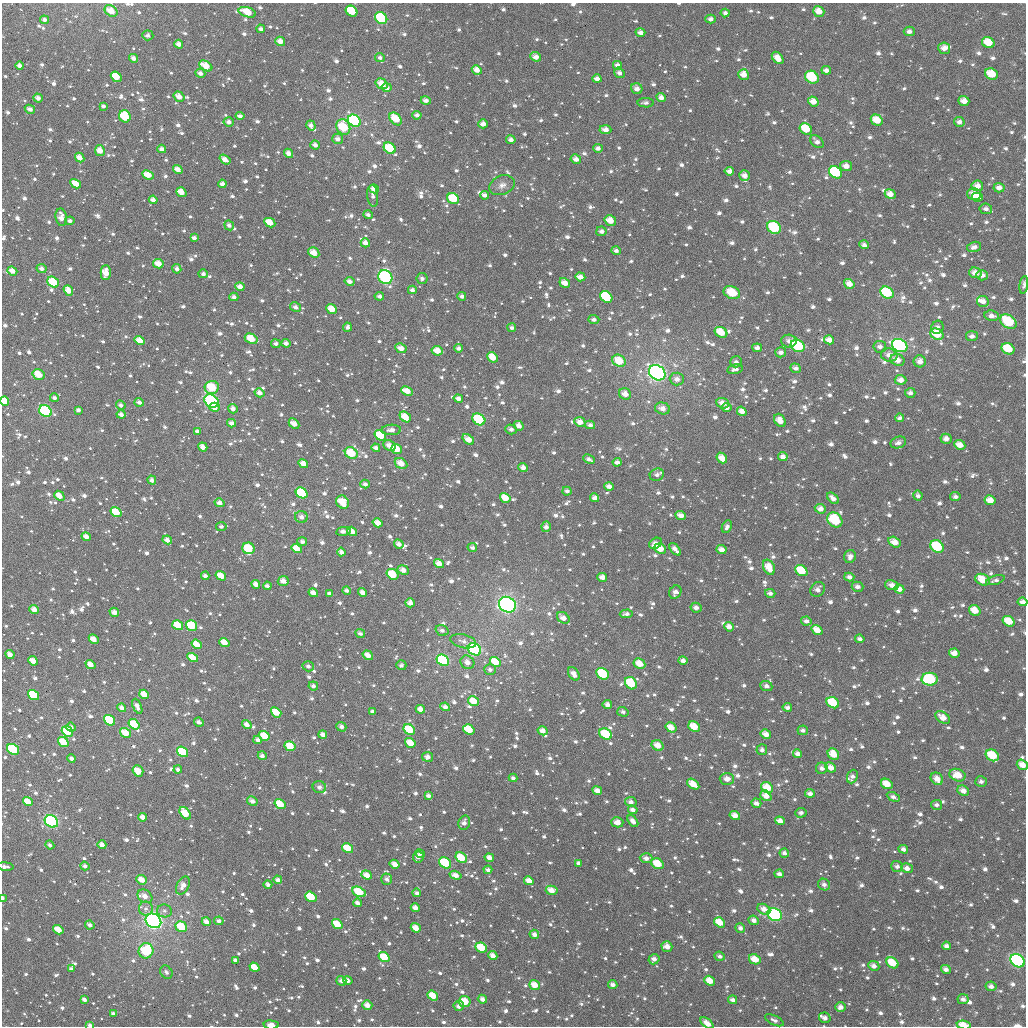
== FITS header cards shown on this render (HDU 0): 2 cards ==
NAXIS1  =                 1024
NAXIS2  =                 1024

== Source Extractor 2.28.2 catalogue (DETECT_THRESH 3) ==
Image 1024 x 1024 px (HDU 0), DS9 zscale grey, 1 PNG px = 1 image px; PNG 1028 x 1028 px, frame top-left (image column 1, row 1024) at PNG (2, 3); each listed source drawn as its Kron ellipse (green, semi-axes under 4 px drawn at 4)
Background 946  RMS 38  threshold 114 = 3 sigma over >= 5 px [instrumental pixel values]
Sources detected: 1647; of the 1647, the 500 brightest by FLUX_AUTO listed and drawn (1147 fainter detections omitted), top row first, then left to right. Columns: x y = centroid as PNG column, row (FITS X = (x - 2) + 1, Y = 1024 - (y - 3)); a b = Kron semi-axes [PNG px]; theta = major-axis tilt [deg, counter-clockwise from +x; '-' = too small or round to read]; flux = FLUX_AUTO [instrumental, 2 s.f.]
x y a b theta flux
111 11 7 5 -36 41000
352 11 6 5 - 100000
819 11 6 5 - 30000
247 12 9 5 -17 74000
725 13 4 4 - 9000
381 18 6 5 - 140000
711 19 5 4 - 12000
44 20 4 4 - 10000
261 29 4 3 - 12000
909 31 5 5 - 13000
640 33 5 4 - 15000
148 35 5 5 - 10000
280 41 5 4 - 20000
988 43 6 5 - 50000
179 44 4 4 - 16000
944 48 6 5 - 21000
536 57 5 4 - 18000
133 58 5 4 - 14000
380 58 5 4 - 8800
778 58 7 4 -50 30000
617 65 5 5 - 12000
20 66 4 4 - 16000
206 66 7 4 -32 40000
477 70 5 4 - 24000
826 70 5 4 - 14000
200 73 5 4 - 13000
619 73 5 4 - 11000
991 74 6 5 - 54000
744 75 5 5 - 28000
116 77 6 4 -38 61000
812 77 7 6 - 100000
597 79 4 4 - 14000
382 84 6 5 - 35000
387 88 5 4 - 15000
637 89 6 5 - 16000
179 97 6 4 -34 24000
661 97 5 4 - 16000
38 98 4 4 - 13000
426 100 5 4 - 13000
813 101 5 4 - 28000
964 101 5 5 - 24000
646 103 8 4 -2 8700
103 106 4 3 - 9100
30 109 5 4 - 13000
417 115 4 4 - 11000
125 116 6 5 - 120000
240 116 4 3 - 12000
396 119 7 5 -48 53000
877 120 6 5 - 44000
354 121 7 5 -37 460000
229 122 5 4 - 13000
959 122 5 5 - 13000
483 124 5 4 - 16000
311 125 5 4 - 13000
343 127 8 6 -60 83000
806 129 6 5 - 70000
605 130 6 4 -4 18000
338 139 5 5 - 13000
511 140 5 4 - 12000
817 142 8 5 -44 12000
315 145 5 4 - 13000
390 148 6 5 - 87000
598 148 5 4 - 11000
162 149 4 4 - 13000
100 150 5 5 - 34000
288 153 5 4 - 17000
80 158 5 4 - 25000
225 159 6 4 -37 20000
576 159 5 4 - 17000
846 166 6 5 - 18000
178 169 5 4 - 21000
729 171 5 4 - 17000
835 172 7 5 -35 210000
148 175 6 4 -26 35000
744 176 6 5 - 17000
76 184 6 4 -29 39000
222 184 4 4 - 13000
502 185 13 9 21 18000
977 186 6 5 - 21000
999 188 5 5 - 16000
374 189 5 4 - 20000
181 192 5 4 - 34000
890 194 5 4 - 22000
974 194 7 6 - 30000
485 195 4 4 - 11000
373 196 11 5 -84 11000
977 197 5 4 - 40000
453 199 6 5 - 82000
153 200 4 4 - 15000
986 209 6 5 - 11000
368 215 5 4 - 9300
61 217 9 5 -81 26000
70 221 4 4 - 11000
610 221 6 5 - 36000
270 223 6 4 -28 40000
229 225 5 4 - 11000
774 227 7 6 - 120000
601 231 5 5 - 12000
194 238 4 3 - 12000
365 243 5 4 - 17000
864 245 5 4 - 9900
974 247 7 5 14 14000
616 251 5 4 - 9100
314 252 6 4 -34 29000
158 264 5 4 - 30000
42 268 5 4 - 13000
177 269 4 4 - 12000
12 271 5 4 - 22000
106 273 7 5 -89 38000
975 273 6 5 - 23000
203 274 5 4 - 9600
982 275 5 5 - 15000
385 277 7 6 - 310000
580 277 5 4 - 19000
422 278 5 5 - 9100
350 281 5 4 - 13000
53 282 6 5 - 77000
565 283 5 4 - 22000
849 284 5 4 - 23000
1024 285 9 4 82 9300
240 287 4 4 - 19000
68 290 5 4 - 29000
412 290 4 4 - 9200
887 292 7 5 -33 170000
732 293 8 6 -22 59000
379 296 4 4 - 11000
462 296 4 3 - 11000
234 297 4 4 - 11000
606 297 7 5 -37 130000
983 301 6 5 - 17000
296 307 6 4 -29 11000
332 309 6 4 -40 39000
992 316 7 5 -8 13000
594 320 5 4 - 9200
1008 322 9 6 -34 130000
347 327 4 4 - 8700
937 327 7 6 - 13000
512 328 4 4 - 8600
721 332 6 5 - 54000
937 334 7 5 -30 61000
972 336 6 5 - 11000
251 339 7 4 -28 54000
829 340 5 4 - 21000
140 341 5 4 - 38000
789 341 7 6 - 15000
286 343 4 4 - 13000
276 344 5 4 - 10000
900 345 8 6 -29 450000
798 346 7 6 - 150000
880 347 6 6 - 11000
401 348 6 4 -27 24000
459 348 4 4 - 11000
757 348 5 4 - 13000
1008 349 7 5 -30 65000
437 351 5 4 - 32000
781 352 5 5 - 11000
889 355 8 6 -13 20000
492 357 6 4 -41 38000
897 360 7 6 - 24000
619 361 7 5 -32 54000
920 361 6 6 - 19000
736 362 6 5 - 9200
796 368 5 4 - 11000
735 369 8 5 13 13000
657 373 9 7 -35 970000
38 374 6 5 - 51000
677 379 7 6 - 15000
901 380 6 5 - 19000
212 387 7 6 - 97000
407 391 6 4 -23 30000
260 393 5 4 - 16000
910 393 5 5 - 11000
625 394 6 5 - 22000
54 398 4 4 - 9200
458 399 5 4 - 14000
5 401 5 4 - 59000
211 401 8 6 -38 260000
139 402 5 4 - 11000
723 403 6 5 - 25000
121 405 5 4 - 9400
214 407 5 4 - 24000
662 408 7 6 - 19000
727 408 5 4 - 10000
233 409 5 4 - 13000
78 410 4 4 - 9800
45 411 6 5 - 220000
742 411 5 4 - 18000
121 414 4 4 - 14000
405 417 6 4 -39 45000
900 418 4 4 - 9300
479 419 7 5 -35 120000
780 420 7 5 -57 23000
580 422 5 4 - 24000
231 423 4 4 - 12000
294 424 6 4 -44 21000
590 425 5 4 - 11000
519 426 5 4 - 16000
511 429 5 5 - 11000
391 430 10 5 2 15000
197 431 4 4 - 9800
380 435 6 4 -34 100000
468 439 6 4 -40 31000
946 439 5 5 - 17000
898 443 8 5 18 11000
960 445 6 4 -25 27000
389 446 6 5 - 20000
203 447 5 4 - 23000
376 448 4 4 - 13000
397 449 5 4 - 59000
351 453 7 5 -33 70000
783 457 5 4 - 15000
722 458 6 4 -50 29000
589 459 6 4 -27 10000
617 462 4 4 - 12000
401 463 7 5 -30 30000
303 464 5 4 - 26000
523 468 5 4 - 15000
657 475 7 6 - 12000
152 480 4 4 - 12000
365 484 5 4 - 11000
609 486 5 4 - 14000
567 491 4 4 - 9800
302 493 6 5 - 230000
59 496 5 4 - 27000
918 496 5 4 - 10000
955 497 5 4 - 10000
505 498 5 4 - 41000
595 498 4 4 - 15000
833 498 7 4 -42 15000
990 500 5 5 - 28000
343 502 7 6 - 54000
220 503 5 4 - 16000
820 509 6 4 -22 18000
116 512 6 4 -36 70000
681 515 5 4 - 19000
301 517 6 6 - 16000
835 520 8 6 -43 140000
378 523 5 4 - 26000
221 526 5 4 - 9000
546 527 5 4 - 14000
727 527 6 4 63 11000
343 531 7 4 9 14000
352 531 5 4 - 22000
86 537 5 3 - 18000
167 540 5 4 - 17000
302 542 5 4 - 10000
894 542 6 5 - 29000
656 543 7 5 30 19000
399 544 5 4 - 16000
472 547 5 4 - 9500
937 547 7 6 - 120000
249 548 6 5 - 77000
297 549 5 4 - 43000
660 549 6 5 - 52000
675 549 7 4 -49 15000
722 550 5 4 - 19000
341 552 4 4 - 13000
850 556 6 6 - 15000
439 563 5 4 - 24000
769 567 8 5 -63 38000
403 570 6 4 -26 18000
801 571 6 5 - 79000
393 574 6 5 - 56000
205 576 4 3 - 11000
221 576 5 4 - 47000
602 577 5 4 - 17000
849 577 5 4 - 12000
982 580 8 5 -22 51000
995 580 9 4 17 8700
283 581 5 5 - 23000
256 584 4 4 - 18000
892 585 7 5 -12 17000
267 586 4 3 - 10000
857 587 6 5 - 13000
818 589 8 6 48 14000
899 589 5 4 - 20000
347 591 4 3 - 11000
363 592 5 4 - 16000
675 592 7 5 54 12000
313 593 5 4 - 20000
329 593 4 3 - 8700
770 593 5 4 - 9800
1023 602 5 4 - 16000
410 603 5 4 - 18000
507 605 9 7 -30 770000
696 608 5 5 - 12000
34 610 5 4 - 20000
975 610 6 5 - 35000
114 612 5 4 - 23000
626 614 6 4 3 11000
563 618 7 5 -37 22000
806 621 5 4 - 11000
1009 621 6 5 - 49000
178 625 6 4 -34 54000
192 626 6 5 - 100000
729 627 5 4 - 17000
442 630 7 5 -19 11000
817 630 6 4 -36 30000
360 633 5 4 - 9600
94 639 5 4 - 28000
860 639 5 4 - 10000
463 641 13 6 -14 14000
224 643 5 4 - 34000
197 644 5 4 - 37000
474 649 7 5 -33 560000
954 653 5 4 - 22000
10 655 5 4 - 20000
368 655 5 4 - 23000
193 658 6 4 -32 39000
443 660 7 5 -33 300000
683 660 5 4 - 11000
33 661 5 4 - 28000
467 662 7 6 - 18000
495 662 6 4 -32 50000
639 664 6 5 - 37000
90 665 5 4 - 26000
401 665 5 5 - 8700
308 666 5 5 - 11000
490 669 6 5 - 9600
574 674 7 5 -56 21000
603 674 7 5 -36 120000
930 679 8 6 0 200000
631 683 7 5 -47 100000
313 686 5 4 - 10000
766 686 6 5 - 10000
144 694 5 4 - 38000
33 695 6 4 -36 170000
473 701 6 4 -34 37000
833 703 7 5 -31 100000
607 705 5 4 - 14000
137 706 8 4 -65 15000
445 707 5 4 - 13000
787 707 5 3 - 10000
122 708 4 4 - 16000
420 709 5 4 - 21000
372 711 4 3 - 9600
276 712 5 4 - 45000
623 712 5 4 - 8800
943 717 8 5 -35 26000
109 720 6 4 -37 210000
199 722 5 3 - 12000
134 724 6 4 -37 86000
247 724 5 4 - 17000
71 727 5 4 - 13000
341 727 5 4 - 13000
671 727 6 4 -34 30000
694 727 6 5 - 45000
469 729 6 4 -36 70000
409 730 6 5 - 87000
803 730 5 5 - 9200
67 731 6 5 - 64000
543 731 5 4 - 20000
126 733 6 4 -33 45000
606 734 7 5 -29 92000
766 734 5 4 - 24000
323 735 4 4 - 14000
264 736 6 4 -35 49000
258 740 4 4 - 13000
63 742 5 4 - 52000
410 743 6 4 -34 40000
658 745 6 5 - 29000
290 746 6 5 - 47000
13 749 6 5 - 110000
762 750 5 5 - 10000
183 752 6 4 -34 180000
798 754 4 4 - 14000
833 754 6 5 - 42000
992 755 7 5 -32 77000
262 756 4 4 - 11000
428 757 5 5 - 14000
71 759 4 3 - 9200
1022 765 6 4 -36 27000
831 767 6 4 -41 20000
822 768 6 5 - 11000
178 769 4 4 - 9700
138 771 6 5 - 51000
957 775 8 6 -19 40000
852 777 7 5 67 11000
513 778 4 4 - 9100
727 779 7 6 - 21000
937 779 7 5 -42 21000
981 781 6 5 - 9200
693 784 7 4 -36 42000
887 784 6 5 - 41000
319 787 7 6 - 11000
767 788 6 5 - 43000
597 791 5 4 - 19000
963 791 6 5 - 19000
810 793 5 4 - 12000
428 796 4 4 - 11000
766 796 6 4 -40 25000
893 797 7 4 -27 9400
252 801 5 4 - 15000
28 802 5 4 - 46000
631 802 5 5 - 12000
756 803 5 4 - 12000
280 804 6 4 -34 54000
936 805 5 5 - 9700
633 810 5 4 - 11000
185 813 7 4 -52 63000
801 813 5 5 - 9900
735 816 5 4 - 23000
143 817 4 4 - 20000
51 821 7 6 - 350000
633 821 7 4 -50 15000
780 821 5 4 - 21000
617 822 6 5 - 20000
464 823 7 5 75 13000
50 845 4 4 - 9100
102 845 4 4 - 19000
347 848 6 4 -33 52000
903 849 5 4 - 12000
784 853 4 4 - 9700
420 854 5 4 - 9400
418 857 5 5 - 15000
461 858 6 5 - 66000
489 858 5 4 - 17000
646 858 6 5 - 14000
445 863 6 5 - 110000
578 863 4 4 - 10000
395 864 5 4 - 21000
658 864 6 5 - 59000
85 866 5 4 - 11000
897 866 6 5 - 11000
5 867 8 4 -5 12000
907 868 6 4 -12 17000
488 870 4 3 - 9300
779 874 5 4 - 11000
367 875 5 4 - 26000
455 875 6 4 -17 19000
387 879 5 5 - 11000
141 880 5 4 - 29000
278 880 4 4 - 12000
529 881 5 4 - 26000
268 884 4 3 - 11000
824 885 6 5 - 13000
183 886 9 6 61 24000
552 890 6 4 -14 26000
359 892 7 5 -27 75000
417 893 4 4 - 8900
145 896 8 6 -35 24000
311 897 6 4 -36 110000
3 898 3 2 - 9800
357 903 4 4 - 13000
146 908 7 7 - 11000
415 908 5 4 - 17000
764 909 7 5 -27 19000
164 911 7 6 - 9500
775 915 7 6 - 280000
754 920 5 4 - 12000
153 921 8 6 -36 950000
219 921 5 4 - 9100
206 922 5 4 - 16000
719 922 6 4 -35 45000
337 924 5 4 - 54000
90 925 5 4 - 11000
181 927 6 5 - 83000
416 928 5 4 - 27000
740 928 5 4 - 11000
58 930 5 4 - 39000
534 934 5 4 - 13000
667 946 5 5 - 19000
946 946 4 4 - 12000
481 947 6 5 - 69000
146 951 7 7 - 130000
493 956 5 4 - 20000
720 956 5 4 - 10000
384 957 6 4 -36 79000
654 959 5 5 - 14000
755 959 6 5 - 42000
235 960 4 3 - 9800
1017 961 8 6 -34 640000
892 963 6 5 - 59000
874 966 6 4 -26 15000
254 967 5 4 - 39000
71 969 4 4 - 8600
946 969 5 4 - 13000
166 972 7 5 -54 9800
348 980 5 4 - 16000
341 981 5 5 - 13000
710 981 6 4 -36 36000
534 985 5 4 - 35000
613 985 4 4 - 13000
991 986 5 5 - 13000
433 995 5 4 - 44000
482 999 5 4 - 15000
963 999 5 5 - 11000
84 1000 4 3 - 11000
733 1000 4 4 - 12000
464 1001 6 5 - 61000
367 1005 5 4 - 24000
459 1006 5 5 - 11000
840 1007 5 5 - 16000
113 1014 4 3 - 9400
825 1018 6 5 - 14000
774 1020 10 4 -26 11000
707 1023 8 4 -39 23000
90 1025 4 3 - 9000
271 1025 7 4 -4 18000
964 1025 7 4 -10 42000
At the frame edge (FLAGS 8, measured only in part): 10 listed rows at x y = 1024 285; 5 401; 1023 602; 1022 765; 5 867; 3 898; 707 1023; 90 1025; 271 1025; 964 1025
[1147 fainter detections neither listed nor drawn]

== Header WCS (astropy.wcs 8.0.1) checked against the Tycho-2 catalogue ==
Header WCS as astropy/WCSLIB reads it (applying the file's SIP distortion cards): RA---TAN-SIP/DEC--TAN-SIP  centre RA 02:54:12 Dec +42:22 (43.55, +42.37 deg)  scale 8.66 arcsec/px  FOV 147.8' x 147.9'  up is +179 deg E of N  parity flipped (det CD > 0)
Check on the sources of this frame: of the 60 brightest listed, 60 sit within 12.3 arcsec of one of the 180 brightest Tycho-2 stars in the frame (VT <= 10.83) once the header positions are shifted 5.33 arcsec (3.78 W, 3.76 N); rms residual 4.10 arcsec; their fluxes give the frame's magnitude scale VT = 21.98 - 2.5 log10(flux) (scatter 0.28 mag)
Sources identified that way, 394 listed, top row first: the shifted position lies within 12.3 arcsec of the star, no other Tycho-2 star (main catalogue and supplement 1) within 24.6 arcsec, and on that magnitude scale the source's flux lands within +1.5 / -3 mag of the star's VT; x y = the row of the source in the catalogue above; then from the Tycho-2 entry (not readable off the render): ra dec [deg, ICRS J2000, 3 dp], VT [Tycho-2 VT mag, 2 dp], TYC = Tycho-2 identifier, HIP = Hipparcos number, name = IAU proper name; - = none
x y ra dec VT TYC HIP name
352 11 44.105 +41.168 10.56 2850-1257-1 - -
819 11 42.613 +41.139 11.17 2850-306-1 - -
247 12 44.437 +41.175 10.34 2850-1413-1 - -
381 18 44.010 +41.184 8.87 2850-672-1 - -
711 19 42.959 +41.165 11.60 2850-1025-1 - -
261 29 44.396 +41.214 11.61 2850-1441-1 - -
909 31 42.323 +41.178 10.99 2849-32-1 - -
640 33 43.181 +41.203 11.83 2850-64-1 - -
148 35 44.756 +41.233 11.89 2850-1591-1 - -
280 41 44.332 +41.244 11.47 2850-1281-1 - -
988 43 42.067 +41.198 10.33 2849-512-1 - -
179 44 44.658 +41.254 11.48 2854-1746-1 - -
944 48 42.209 +41.216 11.58 2849-98-1 - -
536 57 43.513 +41.269 11.77 2854-1302-1 - -
133 58 44.801 +41.289 11.21 2854-1800-1 - -
380 58 44.013 +41.278 11.63 2854-1339-1 - -
617 65 43.252 +41.282 11.84 2854-1473-1 - -
20 66 45.165 +41.308 11.28 2855-840-1 - -
206 66 44.569 +41.305 9.96 2854-1716-1 - -
477 70 43.701 +41.303 11.43 2854-1217-1 - -
826 70 42.583 +41.279 11.69 2854-1383-1 - -
200 73 44.586 +41.323 11.66 2854-1824-1 - -
619 73 43.245 +41.302 12.18 2854-1509-1 - -
991 74 42.053 +41.273 10.06 2853-768-1 - -
744 75 42.847 +41.297 10.95 2854-1226-1 - -
597 79 43.316 +41.317 11.48 2854-1379-1 - -
382 84 44.006 +41.341 10.60 2854-1307-1 - -
387 88 43.990 +41.350 11.02 2854-1150-1 - -
637 89 43.188 +41.338 11.41 2854-1454-1 - -
179 97 44.654 +41.380 10.72 2854-1575-1 - -
661 97 43.109 +41.358 11.11 2854-1254-1 - -
38 98 45.106 +41.387 11.51 2855-2066-1 - -
426 100 43.863 +41.379 11.59 2854-1468-1 - -
813 101 42.621 +41.356 10.73 2854-1197-1 - -
964 101 42.139 +41.341 11.03 2853-90-1 - -
646 103 43.156 +41.371 11.73 2854-1174-1 - -
103 106 44.897 +41.405 11.73 2854-1743-1 - -
30 109 45.131 +41.413 11.67 2855-1810-1 - -
125 116 44.827 +41.430 9.45 2854-1722-1 - -
396 119 43.957 +41.426 10.02 2854-1103-1 - -
354 121 44.090 +41.432 8.43 2854-1608-1 13694 -
229 122 44.494 +41.439 11.29 2854-1620-1 - -
959 122 42.151 +41.391 11.43 2853-153-1 - -
311 125 44.231 +41.444 11.76 2854-1644-1 - -
343 127 44.125 +41.448 9.28 2854-1569-1 - -
806 129 42.641 +41.423 10.30 2854-1186-1 - -
605 130 43.284 +41.439 11.14 2854-802-1 - -
338 139 44.143 +41.475 11.36 2854-2622-1 - -
511 140 43.587 +41.469 12.04 2854-1258-1 - -
817 142 42.604 +41.452 11.92 2854-763-1 - -
315 145 44.215 +41.491 11.11 2854-2586-1 - -
390 148 43.974 +41.496 9.59 2854-1373-1 - -
598 148 43.307 +41.484 11.52 2854-899-1 - -
162 149 44.708 +41.506 11.16 2854-2484-1 - -
100 150 44.906 +41.512 10.45 2854-2412-1 - -
288 153 44.300 +41.513 11.24 2854-2437-1 - -
80 158 44.971 +41.529 11.02 2854-2575-1 - -
225 159 44.505 +41.529 11.45 2854-2542-1 - -
576 159 43.376 +41.512 12.02 2854-1491-1 - -
846 166 42.508 +41.508 10.92 2854-1452-1 - -
178 169 44.656 +41.555 11.19 2854-2271-1 - -
729 171 42.882 +41.530 11.62 2854-855-1 - -
835 172 42.541 +41.525 9.41 2854-1464-1 - -
148 175 44.750 +41.569 10.83 2854-2478-1 - -
744 176 42.834 +41.539 11.59 2854-1395-1 - -
76 184 44.982 +41.592 11.21 2854-2191-1 - -
222 184 44.512 +41.588 11.55 2854-2487-1 - -
374 189 44.024 +41.594 11.63 2854-1085-1 - -
181 192 44.642 +41.609 11.05 2854-1754-1 - -
890 194 42.364 +41.571 11.39 2853-2000-1 - -
485 195 43.668 +41.604 11.52 2854-779-1 - -
977 197 42.084 +41.571 10.47 2853-1936-1 - -
453 199 43.768 +41.615 9.70 2854-354-1 - -
153 200 44.733 +41.629 11.22 2854-2352-1 - -
368 215 44.042 +41.656 11.47 2854-974-1 - -
61 217 45.029 +41.675 10.83 2855-606-1 - -
70 221 45.001 +41.681 11.87 2855-230-1 - -
610 221 43.260 +41.658 11.20 2854-1021-1 - -
270 223 44.357 +41.680 10.93 2854-2562-1 - -
229 225 44.488 +41.688 12.01 2854-2117-1 - -
774 227 42.732 +41.662 8.73 2854-648-1 13282 -
601 231 43.288 +41.684 11.68 2854-1159-1 - -
194 238 44.601 +41.719 11.22 2854-1742-1 - -
365 243 44.048 +41.725 11.68 2854-799-1 - -
974 247 42.084 +41.690 12.32 2853-1553-1 - -
314 252 44.214 +41.750 10.30 2854-2369-1 - -
158 264 44.714 +41.782 10.72 2854-2113-1 - -
42 268 45.092 +41.796 11.56 2855-280-1 - -
12 271 45.185 +41.802 10.91 2855-1072-1 - -
106 273 44.883 +41.806 10.76 2854-2486-1 - -
975 273 42.080 +41.752 10.87 2853-1449-1 - -
203 274 44.569 +41.805 12.35 2854-1862-1 - -
982 275 42.058 +41.757 11.25 2853-1881-1 - -
385 277 43.981 +41.807 7.94 2854-1367-1 13662 -
580 277 43.352 +41.795 11.58 2854-874-1 - -
422 278 43.863 +41.806 11.79 2854-1189-1 - -
350 281 44.096 +41.818 11.45 2854-1474-1 - -
53 282 45.054 +41.829 9.33 2855-1482-1 - -
565 283 43.402 +41.811 11.38 2854-721-1 - -
849 284 42.484 +41.791 11.12 2853-1371-1 - -
240 287 44.450 +41.835 11.55 2854-2334-1 - -
68 290 45.004 +41.849 10.39 2855-1971-1 - -
887 292 42.361 +41.809 9.04 2853-1769-1 - -
732 293 42.862 +41.822 9.49 2854-704-1 - -
379 296 44.000 +41.852 11.22 2854-1398-1 - -
234 297 44.470 +41.860 11.50 2854-2624-1 - -
606 297 43.266 +41.842 9.52 2854-1024-1 - -
983 301 42.051 +41.820 11.51 2853-1724-1 - -
296 307 44.270 +41.882 11.86 2854-1763-1 - -
332 309 44.152 +41.886 10.68 2854-2231-1 - -
1008 322 41.965 +41.868 9.15 2853-1297-1 - -
347 327 44.101 +41.929 11.82 2854-1286-1 - -
937 327 42.194 +41.887 11.28 2853-2011-1 - -
721 332 42.893 +41.918 10.40 2854-705-1 - -
937 334 42.195 +41.904 10.65 2853-1295-1 - -
972 336 42.082 +41.905 11.36 2853-2094-1 - -
251 339 44.412 +41.961 10.06 2854-1808-1 - -
829 340 42.543 +41.927 11.68 2854-1261-1 - -
140 341 44.772 +41.968 10.68 2854-1941-1 - -
789 341 42.673 +41.933 12.12 2854-710-1 - -
286 343 44.299 +41.970 11.38 2854-2501-1 - -
900 345 42.313 +41.935 7.88 2853-1570-1 - -
798 346 42.643 +41.945 8.65 2854-722-1 - -
880 347 42.379 +41.939 11.53 2853-1370-1 - -
401 348 43.926 +41.977 10.70 2854-192-1 - -
757 348 42.775 +41.952 11.32 2854-1055-1 - -
1008 349 41.963 +41.932 9.96 2853-1856-1 - -
437 351 43.809 +41.981 10.39 2854-1264-1 - -
889 355 42.348 +41.958 11.52 2853-1494-1 - -
492 357 43.629 +41.994 10.33 2854-1312-1 - -
897 360 42.319 +41.969 10.81 2853-2020-1 - -
619 361 43.219 +41.994 9.62 2854-1216-1 - -
920 361 42.247 +41.971 11.26 2853-1906-1 - -
796 368 42.648 +41.998 11.54 2854-1451-1 - -
657 373 43.094 +42.021 6.97 2854-472-1 13393 -
38 374 45.098 +42.051 9.68 2855-610-1 - -
901 380 42.307 +42.017 11.14 2853-1239-1 - -
212 387 44.537 +42.078 9.47 2854-2318-1 - -
407 391 43.903 +42.079 10.77 2854-836-1 - -
260 393 44.382 +42.090 11.19 2854-2361-1 - -
910 393 42.274 +42.047 12.02 2853-1184-1 - -
625 394 43.197 +42.074 11.06 2854-1053-1 - -
54 398 45.047 +42.107 12.36 2855-1654-1 - -
5 401 45.208 +42.116 10.16 2855-620-1 - -
211 401 44.538 +42.111 7.97 2854-2167-1 13840 -
139 402 44.772 +42.116 11.99 2854-2372-1 - -
723 403 42.881 +42.088 10.56 2854-1128-1 - -
121 405 44.832 +42.123 11.50 2854-2432-1 - -
214 407 44.528 +42.126 10.93 2854-2365-1 - -
662 408 43.074 +42.105 11.23 2854-1343-1 - -
78 410 44.969 +42.136 11.84 2854-1883-1 - -
45 411 45.076 +42.140 8.32 2855-372-1 14005 -
742 411 42.817 +42.107 11.46 2854-8-1 - -
121 414 44.831 +42.146 11.28 2854-2143-1 - -
405 417 43.908 +42.141 10.53 2854-1164-1 - -
900 418 42.305 +42.109 11.62 2853-1473-1 - -
479 419 43.669 +42.144 8.92 2854-212-1 13560 -
780 420 42.692 +42.127 11.53 2854-1119-1 - -
580 422 43.341 +42.143 11.17 2854-24-1 - -
294 424 44.268 +42.163 11.07 2854-2013-1 - -
590 425 43.308 +42.150 11.50 2854-590-1 - -
511 429 43.564 +42.166 11.61 2854-1052-1 - -
197 431 44.583 +42.184 11.92 2854-2295-1 - -
380 435 43.987 +42.188 9.91 2854-800-1 - -
468 439 43.701 +42.193 10.69 2854-1040-1 - -
946 439 42.152 +42.154 10.83 2853-1423-1 - -
898 443 42.305 +42.168 12.06 2853-1256-1 - -
960 445 42.107 +42.168 10.95 2853-1198-1 - -
389 446 43.959 +42.211 11.15 2854-552-1 - -
203 447 44.564 +42.222 11.32 2854-2377-1 - -
376 448 44.002 +42.217 11.66 2854-1211-1 - -
397 449 43.934 +42.220 10.23 2854-1402-1 - -
351 453 44.081 +42.232 9.30 2854-733-1 - -
783 457 42.679 +42.212 11.37 2854-903-1 - -
722 458 42.878 +42.220 10.76 2854-1273-1 - -
617 462 43.217 +42.238 11.36 2854-977-1 - -
303 464 44.236 +42.259 11.02 2854-1700-1 - -
523 468 43.522 +42.257 11.35 2854-1366-1 - -
152 480 44.729 +42.303 11.19 2854-2229-1 - -
365 484 44.035 +42.305 11.52 2854-737-1 - -
609 486 43.240 +42.297 11.48 2854-1198-1 - -
567 491 43.378 +42.311 11.55 2854-1352-1 - -
302 493 44.240 +42.330 9.02 2854-2259-1 - -
59 496 45.028 +42.343 11.05 2855-1413-1 - -
918 496 42.237 +42.294 11.53 2853-1276-1 - -
955 497 42.114 +42.292 11.38 2853-1079-1 - -
505 498 43.577 +42.331 10.64 2854-76-1 - -
595 498 43.286 +42.326 11.10 2854-938-1 - -
990 500 42.000 +42.298 10.86 2853-718-1 - -
343 502 44.107 +42.349 10.41 2854-498-1 - -
220 503 44.507 +42.356 11.50 2854-1911-1 - -
820 509 42.549 +42.335 11.08 2854-789-1 - -
116 512 44.843 +42.382 9.87 2854-1727-1 - -
681 515 43.005 +42.361 10.97 2854-228-1 - -
378 523 43.991 +42.398 11.04 2854-1082-1 - -
221 526 44.501 +42.412 11.49 2854-1517-1 - -
546 527 43.442 +42.399 11.37 2854-320-1 - -
343 531 44.105 +42.420 11.46 2854-922-1 - -
352 531 44.074 +42.419 11.06 2854-278-1 - -
167 540 44.676 +42.447 10.83 2854-1541-1 - -
894 542 42.305 +42.408 10.72 2853-1432-1 - -
472 547 43.681 +42.452 11.61 2854-440-1 - -
937 547 42.166 +42.415 9.12 2853-845-1 - -
249 548 44.409 +42.464 10.06 2854-1903-1 - -
297 549 44.252 +42.464 10.49 2854-1874-1 - -
660 549 43.068 +42.443 10.83 2854-998-1 - -
722 550 42.868 +42.441 11.80 2854-340-1 - -
341 552 44.108 +42.470 11.42 2854-414-1 - -
439 563 43.788 +42.492 10.99 2854-332-1 - -
769 567 42.712 +42.477 10.51 2854-744-1 - -
801 571 42.605 +42.485 9.73 2854-382-1 - -
393 574 43.939 +42.521 9.56 2854-713-1 - -
221 576 44.499 +42.532 10.46 2854-1577-1 - -
849 577 42.449 +42.496 12.13 2853-833-1 - -
982 580 42.014 +42.490 10.39 2853-1914-1 - -
283 581 44.295 +42.542 10.84 2854-2279-1 - -
256 584 44.385 +42.551 11.14 2854-2370-1 - -
892 585 42.310 +42.511 11.40 2853-562-1 - -
267 586 44.348 +42.554 11.66 2854-1877-1 - -
857 587 42.421 +42.518 11.51 2853-469-1 - -
818 589 42.552 +42.529 11.31 2854-404-2 - -
899 589 42.285 +42.520 11.29 2853-1704-1 - -
347 591 44.089 +42.562 12.12 2854-256-1 - -
363 592 44.036 +42.566 11.42 2854-96-1 - -
313 593 44.197 +42.569 11.49 2854-2236-1 - -
1023 602 41.880 +42.539 10.98 2853-199-1 - -
410 603 43.880 +42.589 11.02 2854-100-1 - -
507 605 43.559 +42.589 6.94 2854-66-1 13528 -
696 608 42.946 +42.582 11.44 2854-462-1 - -
34 610 45.108 +42.617 11.02 2855-1183-1 - -
975 610 42.035 +42.564 11.47 2853-2105-1 - -
114 612 44.847 +42.622 10.93 2854-2020-1 - -
563 618 43.378 +42.616 11.06 2854-286-1 - -
806 621 42.584 +42.605 11.83 2854-886-1 - -
1009 621 41.922 +42.587 10.38 2853-929-1 - -
178 625 44.639 +42.652 9.86 2854-2078-1 - -
192 626 44.593 +42.652 9.48 2854-2062-1 - -
729 627 42.836 +42.625 11.11 2854-146-2 - -
442 630 43.774 +42.653 11.53 2854-965-1 - -
817 630 42.547 +42.627 10.62 2854-926-1 - -
360 633 44.041 +42.665 11.94 2854-1013-1 - -
860 639 42.408 +42.643 11.81 2853-451-1 - -
224 643 44.485 +42.692 10.91 2854-1954-1 - -
197 644 44.575 +42.697 10.30 2854-2254-1 - -
474 649 43.665 +42.698 7.85 2854-16-1 13559 -
954 653 42.096 +42.669 10.89 2853-1031-1 - -
10 655 45.186 +42.725 11.51 2855-1217-1 - -
368 655 44.014 +42.717 10.70 2854-768-1 - -
193 658 44.588 +42.729 10.53 2854-1846-1 - -
443 660 43.768 +42.726 8.55 2854-542-1 - -
33 661 45.111 +42.740 11.02 2855-1149-1 - -
467 662 43.688 +42.729 10.74 2854-362-1 - -
495 662 43.596 +42.726 10.77 2854-274-1 - -
639 664 43.124 +42.721 10.37 2854-1200-1 - -
90 665 44.922 +42.748 11.18 2854-1687-1 - -
401 665 43.905 +42.739 12.00 2854-696-1 - -
308 666 44.210 +42.745 11.84 2854-1910-1 - -
490 669 43.615 +42.744 11.57 2854-683-1 - -
603 674 43.243 +42.749 9.01 2854-649-1 13434 -
930 679 42.171 +42.734 8.99 2853-1352-1 - -
766 686 42.708 +42.764 11.96 2854-533-1 - -
144 694 44.746 +42.819 10.64 2854-2080-1 - -
33 695 45.108 +42.823 9.19 2855-625-1 - -
473 701 43.666 +42.822 10.77 2854-431-1 - -
833 703 42.486 +42.800 9.62 2853-1657-1 - -
445 707 43.758 +42.837 11.52 2854-349-1 - -
122 708 44.820 +42.852 11.66 2854-1546-1 - -
420 709 43.839 +42.844 11.13 2854-119-1 - -
372 711 43.998 +42.852 11.48 2854-109-1 - -
276 712 44.312 +42.858 9.89 2854-1726-1 - -
943 717 42.124 +42.825 10.70 2853-930-1 - -
109 720 44.858 +42.882 9.26 2854-2008-1 - -
134 724 44.778 +42.891 10.00 2854-1831-1 - -
247 724 44.409 +42.888 11.40 2854-1702-1 - -
71 727 44.986 +42.899 11.28 2854-2214-1 - -
341 727 44.098 +42.890 12.15 2854-67-1 - -
671 727 43.015 +42.873 11.06 2854-561-1 - -
694 727 42.939 +42.869 9.99 2854-523-1 - -
469 729 43.678 +42.891 9.86 2854-375-1 - -
409 730 43.873 +42.894 9.53 2854-329-1 - -
67 731 44.997 +42.910 9.48 2854-2138-1 - -
543 731 43.437 +42.888 11.35 2854-27-1 - -
126 733 44.805 +42.912 9.90 2854-2192-1 - -
606 734 43.229 +42.893 9.30 2854-21-1 - -
766 734 42.703 +42.882 11.02 2854-103-1 - -
323 735 44.158 +42.909 11.50 2854-495-1 - -
264 736 44.349 +42.915 9.82 2854-1894-1 - -
63 742 45.010 +42.936 10.06 2855-635-1 - -
410 743 43.869 +42.926 11.01 2854-91-1 - -
658 745 43.057 +42.917 10.58 2854-543-1 - -
290 746 44.264 +42.939 9.72 2854-2144-1 - -
13 749 45.175 +42.954 8.90 2855-251-1 - -
183 752 44.617 +42.956 9.08 2854-1801-1 13863 -
798 754 42.597 +42.925 11.97 2854-253-1 - -
833 754 42.478 +42.924 10.37 2853-828-1 - -
992 755 41.957 +42.911 9.52 2853-455-1 - -
262 756 44.356 +42.963 12.15 2854-1513-1 - -
428 757 43.811 +42.958 11.78 2854-255-1 - -
71 759 44.982 +42.975 12.41 2854-1654-1 - -
1022 765 41.857 +42.930 10.94 2853-329-1 - -
831 767 42.486 +42.956 10.97 2853-125-1 - -
822 768 42.516 +42.958 11.46 2854-369-1 - -
178 769 44.633 +42.999 12.03 2854-1660-1 - -
138 771 44.763 +43.003 10.46 2854-2108-1 - -
957 775 42.067 +42.962 10.09 2853-239-1 - -
727 779 42.828 +42.992 11.28 2854-291-1 - -
937 779 42.136 +42.972 10.91 2853-647-1 - -
981 781 41.991 +42.974 11.60 2853-194-1 - -
693 784 42.937 +43.007 10.66 2854-359-1 - -
887 784 42.300 +42.991 10.12 2853-227-1 - -
767 788 42.693 +43.010 9.99 2854-95-1 - -
597 791 43.251 +43.030 11.10 2854-343-1 - -
963 791 42.048 +42.998 10.99 2853-653-1 - -
428 796 43.807 +43.051 11.87 2854-453-1 - -
766 796 42.696 +43.029 11.24 2854-603-1 - -
252 801 44.386 +43.072 11.07 2854-1543-1 - -
28 802 45.125 +43.079 10.80 2855-783-1 - -
756 803 42.727 +43.047 11.80 2854-241-1 - -
280 804 44.294 +43.079 9.77 2854-1633-1 - -
936 805 42.134 +43.035 11.62 2853-146-2 - -
633 810 43.133 +43.073 11.38 2854-23-1 - -
185 813 44.606 +43.105 10.40 2854-1867-1 - -
801 813 42.579 +43.066 11.53 2854-107-1 - -
735 816 42.796 +43.079 11.14 2854-65-1 - -
143 817 44.747 +43.114 11.76 2854-2264-1 - -
51 821 45.047 +43.127 7.72 2859-2004-1 - -
633 821 43.129 +43.103 12.07 2854-61-1 - -
780 821 42.647 +43.088 11.38 2854-71-1 - -
50 845 45.052 +43.183 11.90 2859-1984-1 - -
102 845 44.880 +43.182 11.35 2858-1779-1 - -
347 848 44.070 +43.182 9.75 2858-317-1 - -
903 849 42.237 +43.145 11.37 2857-802-1 - -
461 858 43.693 +43.199 10.21 2858-79-1 - -
646 858 43.085 +43.189 11.66 2858-499-1 - -
445 863 43.746 +43.213 9.04 2858-659-1 - -
395 864 43.913 +43.218 11.64 2858-437-1 - -
658 864 43.045 +43.201 9.98 2858-515-1 - -
85 866 44.936 +43.233 11.49 2858-1875-1 - -
897 866 42.256 +43.187 12.23 2857-1276-1 - -
367 875 44.004 +43.246 10.40 2858-75-1 - -
455 875 43.711 +43.242 11.41 2858-197-1 - -
387 879 43.939 +43.254 11.79 2858-391-1 - -
141 880 44.748 +43.265 10.92 2858-2112-1 - -
278 880 44.298 +43.261 11.37 2858-1776-1 - -
529 881 43.468 +43.251 12.02 2858-185-1 - -
552 890 43.393 +43.273 10.73 2858-299-1 - -
359 892 44.030 +43.287 9.55 2858-169-1 - -
417 893 43.838 +43.286 12.30 2858-635-1 - -
145 896 44.737 +43.305 11.72 2858-2037-1 - -
311 897 44.187 +43.301 9.95 2858-557-1 - -
357 903 44.034 +43.313 11.72 2858-181-1 - -
415 908 43.842 +43.322 11.83 2858-325-1 - -
775 915 42.653 +43.315 8.11 2858-363-1 13259 -
754 920 42.722 +43.330 11.62 2858-115-1 - -
153 921 44.706 +43.364 6.76 2858-2106-1 13887 -
219 921 44.491 +43.362 12.10 2858-2220-1 - -
719 922 42.834 +43.338 10.36 2858-551-1 - -
337 924 44.099 +43.365 10.28 2858-649-1 - -
90 925 44.918 +43.375 12.06 2858-2109-1 - -
181 927 44.614 +43.378 9.61 2858-1830-1 - -
416 928 43.839 +43.371 11.24 2858-117-1 - -
740 928 42.766 +43.349 11.46 2858-381-1 - -
58 930 45.022 +43.387 10.85 2859-2202-1 - -
534 934 43.446 +43.379 11.36 2858-151-1 - -
946 946 42.082 +43.373 11.65 2857-1320-1 - -
481 947 43.621 +43.414 10.19 2858-603-1 - -
146 951 44.732 +43.437 9.01 2858-2094-1 - -
493 956 43.582 +43.433 11.63 2858-187-1 - -
720 956 42.831 +43.418 11.73 2858-481-1 - -
384 957 43.941 +43.443 10.19 2858-133-1 - -
654 959 43.048 +43.430 11.62 2858-281-1 - -
755 959 42.715 +43.424 10.36 2858-285-1 - -
1017 961 41.844 +43.402 7.66 2857-1326-1 13017 -
892 963 42.258 +43.420 9.82 2857-758-1 - -
874 966 42.319 +43.428 11.44 2857-966-1 - -
254 967 44.371 +43.472 10.65 2858-2670-1 - -
71 969 44.978 +43.481 12.08 2858-2655-1 - -
946 969 42.081 +43.430 11.59 2857-196-1 - -
348 980 44.061 +43.500 11.59 2858-427-1 - -
341 981 44.083 +43.501 11.67 2858-595-1 - -
710 981 42.861 +43.479 10.59 2858-211-1 - -
534 985 43.441 +43.501 10.66 2858-485-1 - -
613 985 43.182 +43.495 11.42 2858-569-1 - -
991 986 41.929 +43.466 11.30 2857-1170-1 - -
433 995 43.777 +43.532 10.25 2858-1726-1 - -
482 999 43.613 +43.538 11.44 2858-1733-1 - -
733 1000 42.783 +43.522 11.12 2858-1761-1 - -
367 1005 43.994 +43.559 10.62 2858-1722-1 - -
459 1006 43.692 +43.555 11.90 2858-1693-1 - -
113 1014 44.839 +43.587 11.71 2858-2648-1 - -
825 1018 42.476 +43.558 11.63 2857-1368-1 - -
774 1020 42.640 +43.569 11.84 2858-1704-1 - -
90 1025 44.915 +43.616 12.14 2858-2546-1 - -
964 1025 42.014 +43.564 10.58 2857-214-1 - -